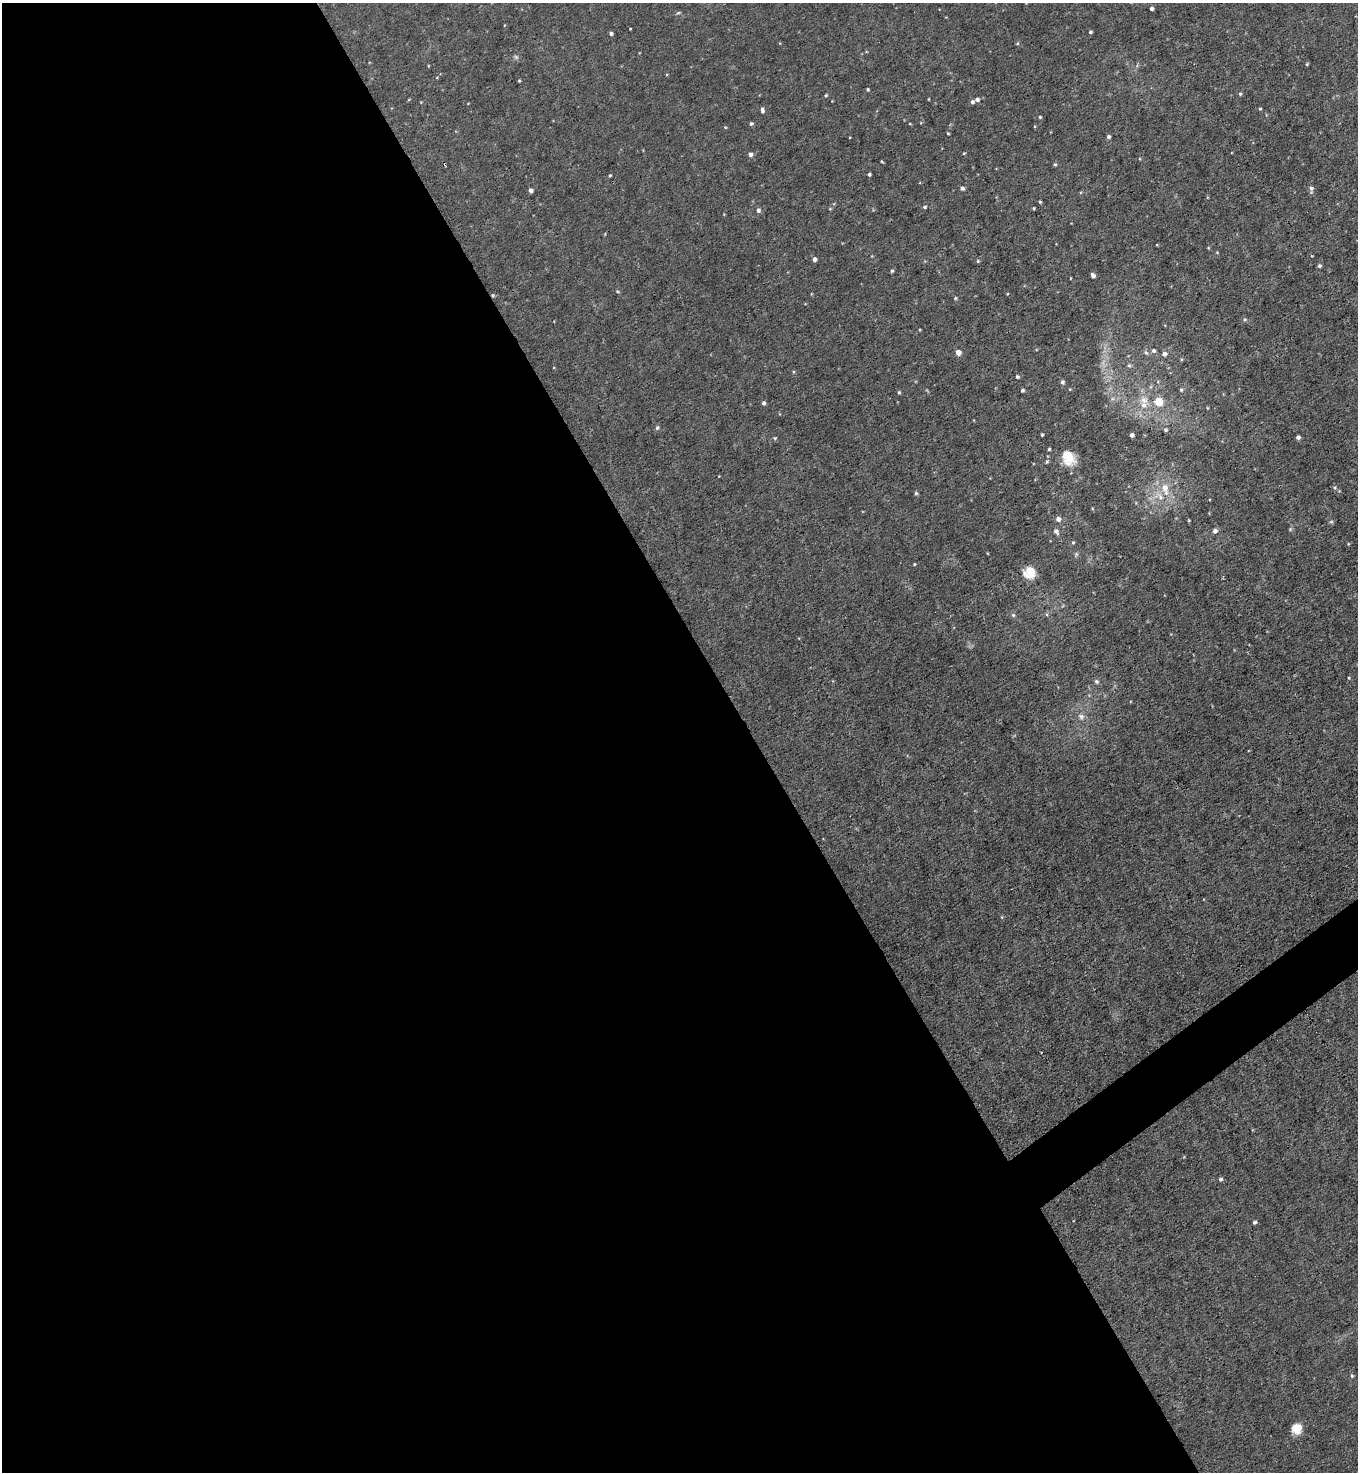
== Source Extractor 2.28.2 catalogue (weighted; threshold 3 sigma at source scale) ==
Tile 9 of 4 x 4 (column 1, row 3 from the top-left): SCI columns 295-1650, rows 1471-2940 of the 5870 x 5879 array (HDU 1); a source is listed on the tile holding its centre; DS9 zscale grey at full resolution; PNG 1360 x 1474 px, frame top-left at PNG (2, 3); no overlay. Shown black and unused: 57% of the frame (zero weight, under 3 of 4 exposures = <1% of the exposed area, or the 3 px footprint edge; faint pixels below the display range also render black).
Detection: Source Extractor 2.28.2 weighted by HDU 2 'WHT'; one run over the whole footprint, this tile lists its part. Background 0.00828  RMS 0.0024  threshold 0.0109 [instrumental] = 3 sigma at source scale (4.5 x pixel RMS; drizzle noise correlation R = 1.50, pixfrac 1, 0.05/0.05 arcsec/px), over >= 5 px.
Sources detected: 99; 1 too faint to see at this stretch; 2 cosmic-ray / hot-pixel residue — not listed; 2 inside a brighter listed object's ellipse — not listed separately; the other 94 listed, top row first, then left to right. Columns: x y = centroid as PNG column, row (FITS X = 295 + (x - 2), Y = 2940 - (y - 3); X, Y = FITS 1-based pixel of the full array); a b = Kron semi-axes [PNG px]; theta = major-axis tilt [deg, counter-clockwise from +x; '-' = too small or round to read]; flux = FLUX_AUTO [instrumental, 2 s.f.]
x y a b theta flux
1152 9 4 3 - 0.67
678 13 7 3 21 0.31
630 29 3 2 - 0.25
1090 32 3 3 - 0.41
611 33 4 4 - 0.59
1017 43 5 4 - 0.29
516 57 6 6 - 0.5
1307 64 3 3 - 0.26
519 81 4 3 - 0.23
868 89 4 3 - 0.34
1240 94 4 4 - 0.32
826 95 4 3 - 0.28
928 99 3 2 - 0.18
977 100 7 5 14 0.77
1260 109 3 3 - 0.28
762 110 7 4 -86 0.63
1040 117 4 3 - 0.28
751 124 4 4 - 0.43
910 124 4 3 - 0.18
725 127 4 3 - 0.2
948 133 3 3 - 0.26
1109 137 4 4 - 0.54
964 153 4 4 - 0.25
750 154 5 4 - 0.95
882 161 3 2 - 0.22
445 164 5 3 - 0.3
1055 164 5 4 - 0.34
869 174 4 3 - 0.38
610 175 3 3 - 0.27
962 188 5 4 - 0.54
1311 189 9 5 -81 0.84
531 190 4 4 - 0.89
1040 202 4 3 - 0.3
924 207 4 4 - 0.45
1033 208 4 3 - 0.26
830 209 5 4 - 0.24
758 210 5 5 - 0.69
1208 248 4 3 - 0.21
814 259 4 4 - 0.86
978 261 4 4 - 0.31
1319 266 4 4 - 0.49
892 271 4 4 - 0.37
1093 275 4 4 - 1.2
618 291 5 4 - 0.3
1007 294 4 3 - 0.19
955 298 4 4 - 0.3
1244 319 6 5 - 0.41
920 330 4 2 - 0.2
1153 351 5 5 - 0.67
958 352 5 5 - 1.9
1146 353 7 5 -51 0.48
1164 354 6 5 - 0.92
1129 365 6 5 - 0.48
1017 377 4 4 - 0.45
1062 382 5 5 - 0.6
1022 390 4 3 - 0.59
1181 390 5 4 - 0.36
899 392 4 4 - 0.35
1112 399 6 4 18 0.5
1144 400 13 11 -43 2.7
1159 401 11 11 - 3.6
764 403 5 4 - 0.59
657 428 5 5 - 0.53
1166 430 5 4 - 0.4
1042 435 3 3 - 0.33
1132 435 4 4 - 0.92
1298 437 4 4 - 0.87
775 438 5 4 - 0.29
1049 449 3 3 - 0.32
1067 457 15 10 -57 7.4
1047 462 6 4 67 0.35
1165 488 13 10 -74 3.2
1334 488 6 6 - 0.47
916 493 5 4 - 0.4
1160 496 15 10 -35 3.4
1136 503 5 4 - 0.22
1058 519 5 5 - 1.3
1331 522 6 5 - 0.37
1290 529 6 5 - 0.36
1056 531 9 6 -50 0.81
1215 531 5 5 - 0.97
1073 542 5 4 - 0.3
1348 544 4 3 - 0.23
1076 554 8 5 64 0.45
914 564 4 3 - 0.26
1030 572 13 13 - 4.3
1013 615 5 5 - 0.47
1349 678 4 3 - 0.23
1096 681 7 6 - 0.54
1081 717 10 8 -54 1.2
1221 1179 4 4 - 0.56
1255 1222 4 4 - 0.5
1352 1376 5 4 - 0.36
1297 1429 11 10 - 3.4
Overlapping masked pixels (flux is a lower limit): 1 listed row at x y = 445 164